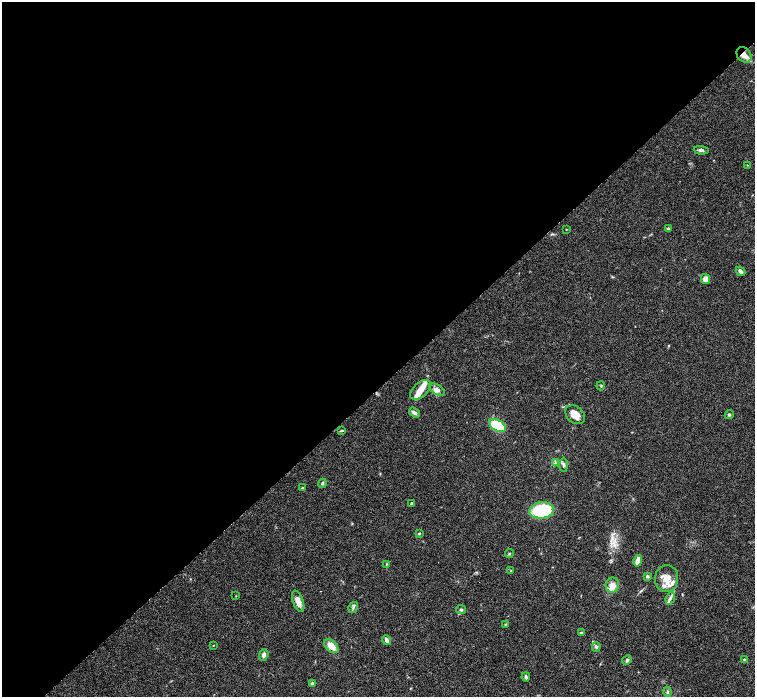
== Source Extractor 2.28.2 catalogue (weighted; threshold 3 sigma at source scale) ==
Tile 2 of 4 x 4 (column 2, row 1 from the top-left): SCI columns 1511-3015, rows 4475-5864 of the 6028 x 6026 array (HDU 1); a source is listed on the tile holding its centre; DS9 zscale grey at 2 x 2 block average (1 PNG px = mean of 2 x 2 image px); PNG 757 x 699 px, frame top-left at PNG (2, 2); each listed source drawn as its Kron ellipse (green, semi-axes under 4 px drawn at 4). Shown black and unused: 56% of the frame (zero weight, under 3 of 6 exposures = <1% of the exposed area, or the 3 px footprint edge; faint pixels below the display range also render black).
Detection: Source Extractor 2.28.2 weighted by HDU 2 'WHT'; one run over the whole footprint, this tile lists its part. Background 0.0806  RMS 0.0041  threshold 0.0169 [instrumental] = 3 sigma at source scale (4.09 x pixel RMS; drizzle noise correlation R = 1.36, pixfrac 0.8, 0.05/0.05 arcsec/px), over >= 5 px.
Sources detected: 52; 6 inside a brighter listed object's ellipse — not listed separately; the other 46 listed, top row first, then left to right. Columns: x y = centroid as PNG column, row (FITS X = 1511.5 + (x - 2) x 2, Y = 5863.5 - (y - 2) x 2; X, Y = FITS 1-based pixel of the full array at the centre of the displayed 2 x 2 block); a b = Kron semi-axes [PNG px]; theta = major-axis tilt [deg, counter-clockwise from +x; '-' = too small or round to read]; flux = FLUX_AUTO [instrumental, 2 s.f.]
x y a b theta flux
744 55 8 6 -45 5.8
701 150 7 3 -3 2
747 165 3 2 - 0.44
668 228 4 3 - 1
566 229 2 2 - 0.4
740 271 5 4 - 2.6
705 279 5 4 - 6
601 386 4 2 - 0.85
421 390 12 7 43 7.2
437 390 9 5 -34 3
414 413 6 3 -35 2.7
575 415 11 8 -41 9.5
729 415 4 3 - 1.3
497 425 9 5 -31 34
342 430 4 2 - 1.2
555 463 4 3 - 1
564 465 7 3 -88 1.9
322 483 4 3 - 1.4
302 488 3 3 - 1.1
411 503 3 3 - 1.5
542 510 12 8 8 54
419 533 3 3 - 0.85
509 553 4 2 - 0.6
638 561 6 4 74 8.1
386 564 3 2 - 0.51
511 571 2 2 - 0.78
647 576 3 3 - 1.9
667 578 13 11 85 11
612 585 7 6 - 6.3
236 596 2 2 - 0.35
670 598 7 3 70 2.1
298 601 11 5 -70 6.5
353 607 6 3 56 1.6
461 609 5 3 - 1.6
505 624 4 2 - 0.7
581 633 4 3 - 1.3
387 640 5 3 - 3
213 645 2 2 - 0.45
331 646 8 5 -45 9.9
596 647 5 4 - 1.6
264 655 6 4 69 3.2
744 659 4 3 - 0.98
627 660 5 4 - 1.7
526 677 4 3 - 1.8
312 683 4 4 - 1.6
667 692 5 3 - 1.2
Overlapping masked pixels (flux is a lower limit): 1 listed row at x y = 744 55
Diffuse or blended objects may show on this block-average render without a row.